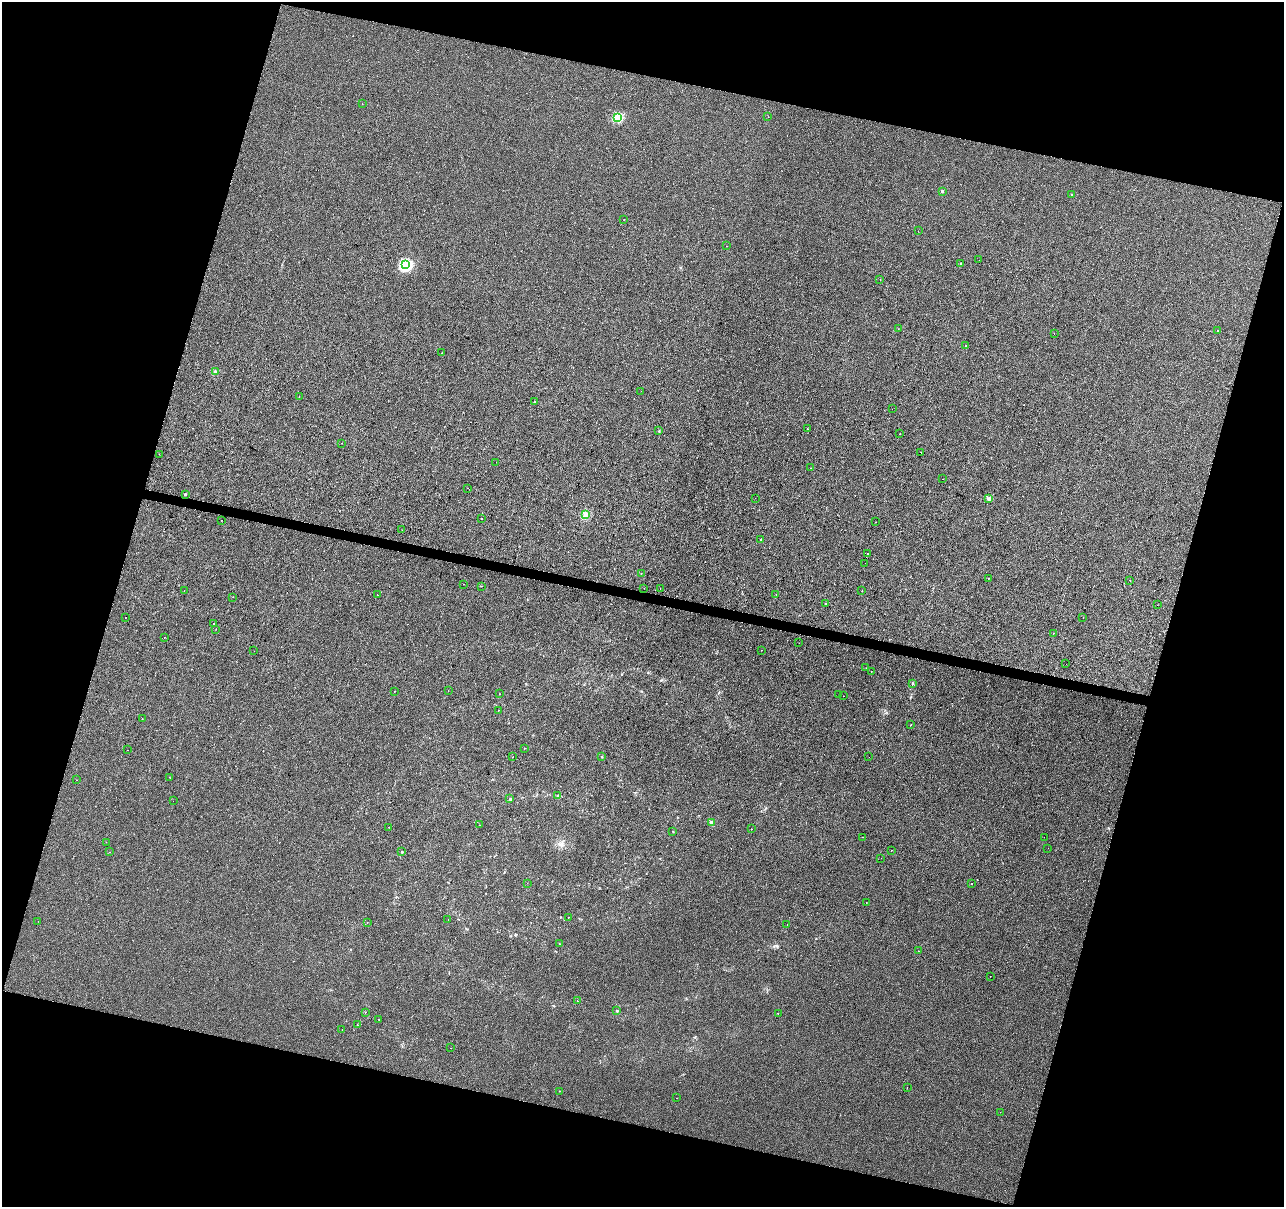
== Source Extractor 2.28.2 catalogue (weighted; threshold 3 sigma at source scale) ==
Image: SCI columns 1-5128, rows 221-5037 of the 5136 x 5319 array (HDU 1 of 3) = the unmasked area's bounding box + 8 px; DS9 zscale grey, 4 x 4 block average (1 PNG px = mean of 4 x 4 image px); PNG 1286 x 1209 px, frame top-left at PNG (2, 2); each listed source drawn as its Kron ellipse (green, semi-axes under 4 px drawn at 4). Shown black and unused: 32% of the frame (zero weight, under 2 of 3 exposures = <1% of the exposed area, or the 3 px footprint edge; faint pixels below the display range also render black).
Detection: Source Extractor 2.28.2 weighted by HDU 2 'WHT'. Background 3.32e-04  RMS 0.0042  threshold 0.0188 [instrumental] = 3 sigma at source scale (4.5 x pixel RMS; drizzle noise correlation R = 1.50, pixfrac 1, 0.0396/0.0396 arcsec/px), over >= 5 px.
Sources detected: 132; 8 cosmic-ray / hot-pixel residue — neither listed nor drawn; the other 124 listed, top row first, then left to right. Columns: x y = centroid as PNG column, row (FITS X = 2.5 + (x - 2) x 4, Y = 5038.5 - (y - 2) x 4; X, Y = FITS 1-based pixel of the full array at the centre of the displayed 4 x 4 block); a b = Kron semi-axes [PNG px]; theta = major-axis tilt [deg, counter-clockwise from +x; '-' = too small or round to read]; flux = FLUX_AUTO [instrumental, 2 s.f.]
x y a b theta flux
362 104 2 2 - 0.74
618 117 2 2 - 110
768 117 2 2 - 0.7
942 191 2 2 - 12
1072 194 2 2 - 0.99
624 220 2 2 - 0.4
918 231 2 2 - 0.9
726 246 2 2 - 1.1
979 260 2 2 - 0.81
961 263 2 2 - 2
405 265 2 2 - 280
880 280 2 2 - 0.95
898 329 2 2 - 0.92
1217 330 2 2 - 2.7
1054 334 2 2 - 0.7
965 346 2 2 - 0.5
442 353 2 2 - 2.1
215 372 2 2 - 17
641 391 2 2 - 0.47
299 396 2 2 - 0.6
534 402 2 2 - 2.8
892 409 2 2 - 0.35
807 429 2 2 - 0.83
659 431 2 2 - 3.6
900 434 2 2 - 6
342 443 2 2 - 0.73
921 452 2 2 - 0.51
159 454 2 2 - 1.5
496 462 2 2 - 0.84
811 468 2 2 - 0.39
942 479 2 2 - 1.2
468 488 2 2 - 0.38
185 494 2 2 - 4.8
755 498 2 2 - 0.63
989 499 2 2 - 1.3
586 515 2 2 - 67
481 518 2 2 - 1.9
221 520 2 2 - 0.44
876 522 2 2 - 1.3
402 530 2 2 - 0.47
761 539 2 2 - 2.8
868 553 2 2 - 1.4
865 563 2 2 - 1.9
641 574 2 2 - 0.67
988 578 2 2 - 0.97
1130 580 2 2 - 1.1
463 584 2 2 - 0.37
481 586 2 2 - 1.4
644 588 2 2 - 0.48
660 588 2 2 - 2.7
184 590 2 2 - 0.81
862 591 2 2 - 1.1
776 594 2 2 - 0.52
377 595 2 2 - 1
233 597 2 2 - 0.82
826 604 2 2 - 3.3
1157 605 2 2 - 0.4
125 617 2 2 - 0.93
1083 618 2 2 - 1.7
214 624 2 2 - 2.1
216 629 2 2 - 0.48
1053 633 2 2 - 2.3
164 637 2 2 - 0.8
799 643 2 2 - 0.43
762 650 2 2 - 0.85
254 651 2 2 - 1
1066 664 2 2 - 4.5
866 668 2 2 - 0.37
871 671 2 2 - 0.8
912 683 2 2 - 1.5
448 690 2 2 - 0.62
395 691 2 2 - 0.71
499 694 2 2 - 0.48
839 695 2 2 - 0.45
843 696 2 2 - 3.2
498 710 2 2 - 1.3
142 719 2 2 - 1.4
910 725 2 2 - 0.84
524 748 2 2 - 0.51
127 750 2 2 - 0.52
513 757 2 2 - 0.64
602 757 2 2 - 1.2
869 757 2 2 - 0.88
169 777 2 2 - 1.4
77 780 2 2 - 1.9
558 795 3 2 - 1.8
510 799 2 2 - 1.3
173 801 2 2 - 0.47
712 823 2 2 - 27
479 825 2 2 - 0.57
389 827 2 2 - 1
751 829 2 2 - 1
673 831 2 2 - 1.1
863 837 2 2 - 2.3
1044 837 2 2 - 0.37
106 842 2 2 - 0.43
1048 848 2 2 - 0.39
891 850 2 2 - 3.1
109 852 2 2 - 0.76
402 852 2 2 - 2.2
881 858 2 2 - 0.34
527 883 2 2 - 1.2
971 884 2 2 - 1.3
866 902 2 2 - 0.49
568 917 2 2 - 1.7
448 919 2 2 - 0.85
38 921 2 2 - 0.45
367 922 2 2 - 0.59
787 925 2 2 - 0.58
559 944 2 2 - 0.53
918 951 2 2 - 0.97
990 976 2 2 - 0.27
577 1001 2 2 - 0.82
617 1011 2 2 - 1.2
366 1012 2 2 - 0.57
778 1013 2 2 - 0.54
379 1019 2 2 - 1.5
357 1025 2 2 - 0.89
342 1029 2 2 - 0.5
451 1048 2 2 - 1
907 1088 2 2 - 1.9
560 1091 2 2 - 0.82
676 1098 2 2 - 0.83
1000 1112 2 2 - 0.39
Diffuse or blended objects may show on this block-average render without a row.